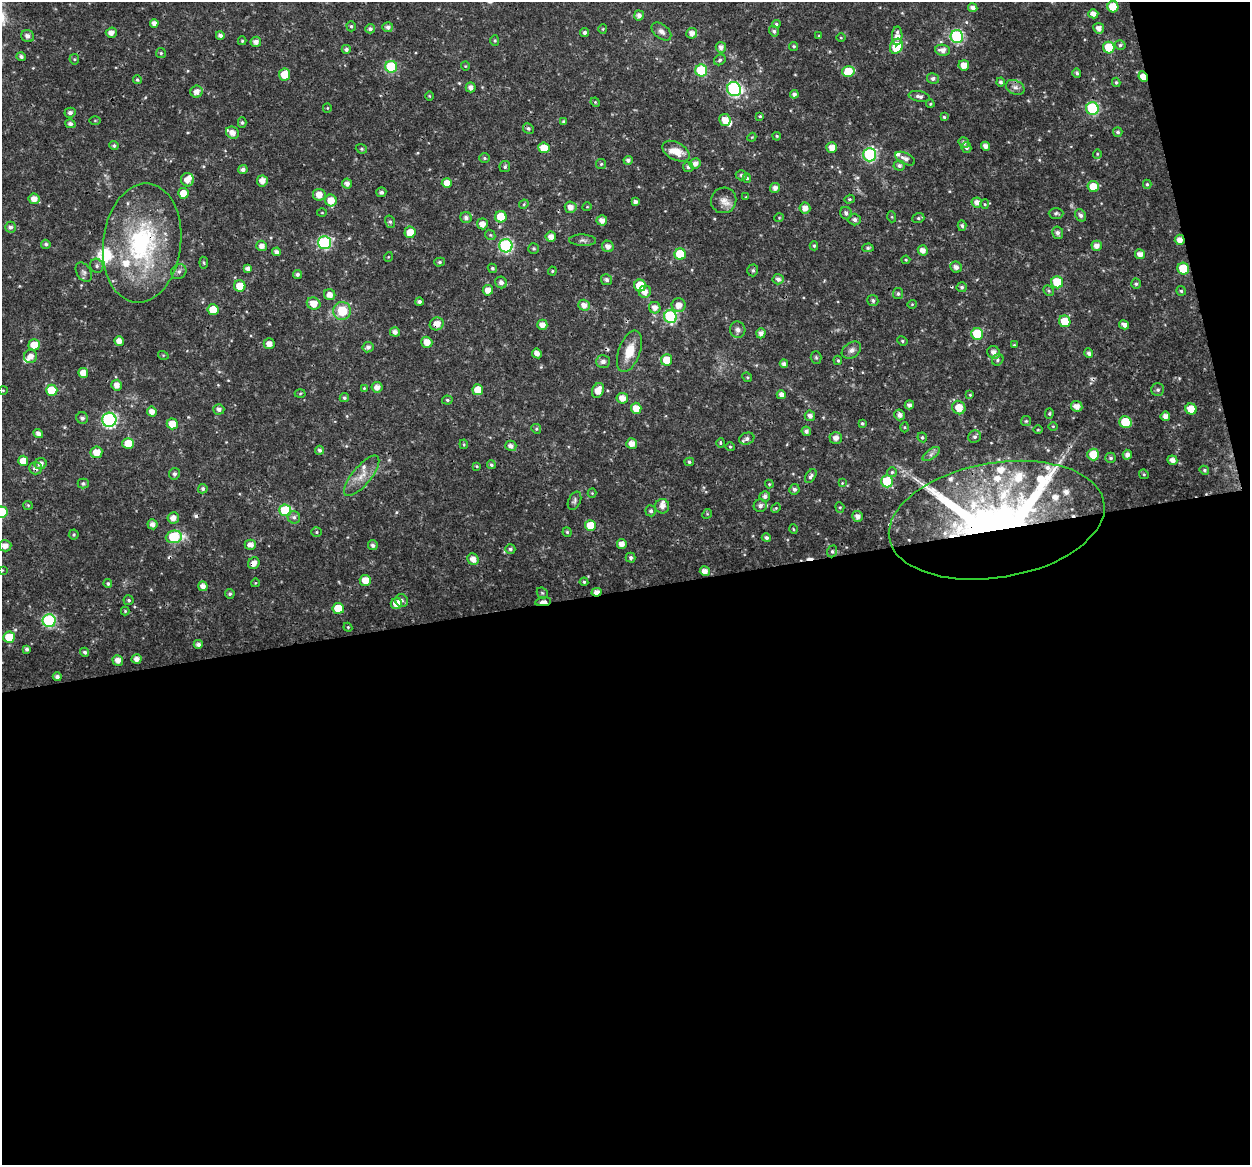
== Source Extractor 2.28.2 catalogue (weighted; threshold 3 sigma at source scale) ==
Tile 16 of 4 x 4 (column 4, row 4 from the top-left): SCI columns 3743-4990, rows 39-1201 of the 4992 x 4776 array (HDU 1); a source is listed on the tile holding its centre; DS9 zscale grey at full resolution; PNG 1252 x 1167 px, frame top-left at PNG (2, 2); each listed source drawn as its Kron ellipse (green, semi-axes under 4 px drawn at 4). Shown black and unused: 52% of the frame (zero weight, under 3 of 4 exposures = <1% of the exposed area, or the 3 px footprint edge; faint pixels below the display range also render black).
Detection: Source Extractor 2.28.2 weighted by HDU 2 'WHT'; one run over the whole footprint, this tile lists its part. Background 0.0239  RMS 0.0019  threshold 0.00876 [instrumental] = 3 sigma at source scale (4.5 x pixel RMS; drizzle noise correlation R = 1.50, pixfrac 1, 0.0396/0.0396 arcsec/px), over >= 5 px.
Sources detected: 372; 1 inside a brighter object's white glare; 6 cosmic-ray / hot-pixel residue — neither listed nor drawn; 17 inside a brighter listed object's ellipse — not listed separately; the other 348 listed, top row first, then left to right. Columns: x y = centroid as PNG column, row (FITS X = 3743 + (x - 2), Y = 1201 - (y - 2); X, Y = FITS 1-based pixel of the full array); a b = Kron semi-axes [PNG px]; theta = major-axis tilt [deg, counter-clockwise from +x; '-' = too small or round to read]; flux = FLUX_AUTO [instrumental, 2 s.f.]
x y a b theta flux
1113 7 5 5 - 4.3
973 8 4 4 - 0.89
1093 14 5 4 - 1.2
639 15 5 5 - 0.77
154 23 4 4 - 0.97
776 24 4 4 - 0.34
351 26 5 4 - 0.32
388 27 5 5 - 0.69
1099 28 5 5 - 1.1
370 29 5 4 - 0.54
603 29 4 4 - 0.2
661 31 11 7 -39 0.86
774 31 5 4 - 0.43
584 32 4 4 - 0.47
111 33 5 5 - 1.2
692 33 5 5 - 1.1
220 35 4 4 - 0.6
28 36 7 6 - 0.89
819 36 4 4 - 0.18
897 36 9 5 89 1.5
957 37 6 6 - 21
841 38 5 3 - 0.17
495 40 5 4 - 0.27
242 41 4 4 - 0.25
256 42 5 5 - 1
1120 45 5 4 - 0.36
794 46 4 4 - 0.31
896 46 8 6 63 5.9
721 47 5 5 - 0.88
1109 47 6 5 - 5.5
346 49 4 4 - 0.56
942 50 7 5 -5 1.2
161 53 5 5 - 0.29
21 57 5 4 - 0.55
74 59 5 5 - 0.26
720 60 6 5 - 0.36
964 65 5 5 - 1.7
465 66 4 4 - 0.19
391 67 6 6 - 13
701 70 6 6 - 12
848 71 6 5 - 4.7
1077 73 4 4 - 0.45
284 74 6 5 - 3.5
1143 77 5 4 - 2.1
933 78 6 5 - 0.62
137 80 4 4 - 0.3
1000 82 4 4 - 0.43
1116 82 5 4 - 0.28
471 87 5 5 - 0.8
1015 87 10 7 -26 0.81
734 89 7 7 - 27
196 92 6 6 - 1.3
794 94 4 4 - 0.62
429 96 4 3 - 0.16
919 96 10 5 -10 0.66
595 102 5 4 - 0.2
930 104 4 4 - 0.2
327 108 5 4 - 0.21
1092 108 6 6 - 20
70 113 5 5 - 0.68
760 116 4 3 - 0.21
944 117 4 4 - 0.26
725 120 6 5 - 1.8
95 121 5 3 - 0.18
564 122 4 4 - 0.36
242 123 5 4 - 0.33
70 124 5 4 - 0.58
528 128 5 5 - 0.46
1118 132 5 4 - 0.41
232 133 7 6 - 1.4
777 136 4 3 - 0.23
752 137 4 3 - 0.18
964 142 5 5 - 0.53
114 146 4 4 - 0.37
986 146 4 4 - 1.1
832 147 5 5 - 1.6
544 148 5 5 - 3
966 148 5 4 - 0.44
361 149 6 4 -21 0.3
676 151 15 8 -28 2.9
1097 154 4 4 - 0.22
870 155 7 6 - 25
484 158 5 4 - 0.29
905 159 10 5 -26 0.92
628 160 4 4 - 0.58
695 163 5 5 - 1.1
601 164 5 5 - 0.3
899 166 6 5 - 0.51
505 167 5 5 - 0.37
688 167 5 5 - 0.53
243 169 4 4 - 0.68
741 175 5 5 - 0.38
747 178 4 4 - 0.32
187 180 6 6 - 1.7
262 181 5 5 - 1.5
447 183 5 5 - 1.8
347 184 5 5 - 0.92
1147 184 4 4 - 0.3
1093 187 6 5 - 3
775 188 5 5 - 1
381 192 5 5 - 0.52
183 193 5 5 - 2.3
319 195 6 6 - 1.6
746 197 3 3 - 0.15
34 199 5 5 - 1.4
849 199 5 4 - 0.27
331 200 6 6 - 2.4
724 200 13 12 - 1.7
635 202 4 4 - 0.65
977 202 5 5 - 1.2
524 204 5 4 - 0.2
985 204 4 4 - 0.22
571 207 6 5 - 1.3
587 207 4 3 - 0.14
805 208 5 5 - 1.3
322 213 5 3 - 0.17
846 213 6 6 - 0.58
1056 213 7 5 0 0.41
1080 215 6 5 - 0.6
501 217 6 5 - 4.3
892 217 5 3 - 0.21
466 218 6 5 - 0.7
779 218 5 3 - 0.15
918 218 6 5 - 0.36
854 219 6 5 - 0.62
602 220 5 5 - 1.2
390 222 6 5 - 0.37
482 224 5 5 - 1.4
962 226 5 4 - 0.38
10 227 5 5 - 0.64
410 232 6 5 - 2.5
1058 233 6 5 - 0.72
490 235 5 4 - 0.28
551 237 5 5 - 1.3
583 240 13 5 -2 0.66
1180 240 5 5 - 1.4
142 243 60 39 83 29
324 243 6 6 - 22
46 244 5 4 - 0.42
262 246 5 5 - 1.1
506 246 7 6 - 29
608 246 6 5 - 1
814 246 4 4 - 0.29
1097 246 5 5 - 1.2
534 248 5 5 - 0.32
868 248 5 4 - 0.29
923 250 5 5 - 1.2
276 252 4 4 - 0.84
680 254 6 5 - 7.7
1140 254 5 5 - 1.4
388 257 5 3 - 0.15
906 260 4 4 - 0.22
440 262 5 4 - 0.33
204 263 6 4 -82 0.24
97 266 7 6 - 0.52
956 267 6 5 - 1
492 268 5 4 - 0.33
248 269 4 4 - 0.78
1183 269 6 5 - 5.8
753 270 6 5 - 0.37
179 271 8 7 - 0.66
552 271 4 4 - 0.21
84 272 10 7 -58 0.62
297 274 5 4 - 0.48
778 279 5 5 - 0.68
607 280 5 5 - 0.54
501 282 6 5 - 0.82
1057 282 6 6 - 7.7
1136 284 5 4 - 0.35
640 285 6 5 - 5.7
240 286 6 5 - 3.1
962 287 5 5 - 0.4
488 290 5 5 - 1.5
1048 291 6 4 -44 0.28
1181 291 5 4 - 0.29
645 292 6 6 - 1.3
898 294 5 5 - 0.38
330 295 6 5 - 1.4
873 300 5 5 - 0.44
419 301 4 3 - 0.51
314 304 7 6 - 2.1
912 304 4 4 - 0.2
584 305 6 5 - 1.3
679 305 7 7 - 1.6
655 308 6 5 - 1.2
213 310 5 5 - 3.9
342 311 9 9 - 4.8
670 317 6 6 - 23
1065 321 6 5 - 4.1
437 324 7 6 - 1.9
542 325 5 5 - 1.3
1124 325 5 4 - 0.96
738 330 8 7 - 0.76
395 332 5 4 - 0.88
761 333 5 4 - 0.95
977 334 6 6 - 8.2
119 341 5 4 - 1.4
902 341 5 4 - 0.3
427 342 5 5 - 1.8
269 344 5 5 - 1.3
34 345 5 5 - 3.2
1014 345 4 4 - 0.21
368 347 5 5 - 0.77
851 350 10 7 33 0.9
629 351 21 10 70 3.7
994 352 6 6 - 1.1
537 353 5 4 - 1.2
1089 353 5 4 - 0.61
163 355 5 3 - 0.19
31 356 6 6 - 1.4
816 357 6 5 - 0.29
667 360 6 5 - 3.3
838 360 5 4 - 0.28
998 360 6 5 - 0.39
603 361 7 6 - 0.85
784 364 4 4 - 0.74
83 373 5 5 - 1.9
747 377 5 4 - 0.24
117 385 5 5 - 1.4
377 387 5 5 - 1.2
364 388 4 4 - 0.17
3 390 4 4 - 0.19
52 390 6 5 - 5
478 390 5 5 - 2.8
598 390 8 5 63 2.1
1158 390 6 6 - 0.45
300 393 5 3 - 0.2
781 395 4 4 - 0.95
970 395 4 4 - 0.22
344 398 5 4 - 0.37
622 398 6 5 - 1.6
447 400 5 4 - 0.31
909 405 5 4 - 0.66
1077 406 6 5 - 1.3
636 408 5 5 - 2.2
959 408 7 6 - 2.5
219 409 5 5 - 0.65
1191 409 6 5 - 3.2
152 412 5 5 - 1.2
1049 414 5 4 - 0.27
900 415 5 5 - 0.98
810 416 5 5 - 0.92
1165 416 5 4 - 1.1
82 418 6 5 - 0.63
109 420 7 7 - 33
1026 421 5 5 - 0.27
1125 422 6 5 - 6.1
862 423 4 3 - 0.29
172 424 5 5 - 2.6
1053 426 5 3 - 0.19
904 427 5 3 - 0.19
536 429 5 4 - 0.3
1038 430 4 3 - 0.17
806 431 5 4 - 0.66
38 433 5 4 - 0.88
922 437 5 4 - 0.37
975 437 6 6 - 0.53
836 438 6 5 - 1.2
747 439 8 5 19 0.72
128 443 5 5 - 3.2
632 443 5 5 - 1.5
720 443 5 3 - 0.26
464 444 5 3 - 0.22
511 446 6 5 - 0.88
730 447 5 4 - 0.26
320 450 4 4 - 0.48
96 452 6 5 - 2.4
931 454 10 5 37 0.65
1093 455 6 6 - 3.7
1127 455 5 4 - 0.93
1111 458 5 5 - 0.4
1172 460 5 4 - 1.1
23 461 5 5 - 2.8
689 462 5 4 - 0.34
41 464 6 5 - 1
491 465 4 4 - 0.4
477 466 4 3 - 0.2
36 468 6 6 - 0.81
1204 470 5 4 - 0.29
892 472 5 5 - 0.35
174 474 6 5 - 0.49
1144 474 5 4 - 0.26
362 476 25 9 50 2.6
811 476 7 4 56 0.51
887 481 6 6 - 10
842 483 4 3 - 0.17
83 484 5 5 - 0.45
769 484 4 4 - 0.2
203 489 5 4 - 0.47
794 489 5 5 - 0.57
592 493 4 4 - 0.2
765 496 5 5 - 0.65
574 501 9 6 64 0.49
28 505 5 4 - 0.23
662 506 7 7 - 1
760 506 6 6 - 0.7
840 507 5 4 - 0.26
776 508 5 4 - 0.22
285 510 6 6 - 9.3
651 511 5 5 - 0.5
2 512 6 5 - 7.4
707 514 5 4 - 0.23
858 516 5 5 - 1.1
294 517 6 6 - 0.53
173 518 6 5 - 1.2
997 520 109 57 9 150
153 524 5 5 - 1
590 525 5 5 - 3.4
793 529 5 3 - 0.18
316 532 5 4 - 0.26
567 532 4 4 - 0.28
74 535 5 5 - 0.33
174 537 8 6 7 11
766 538 4 4 - 0.5
622 544 5 5 - 1.3
250 545 6 5 - 1.1
373 545 5 4 - 0.6
5 546 6 5 - 1.3
510 549 5 5 - 0.44
832 551 6 4 70 0.33
631 558 5 5 - 0.47
473 559 6 5 - 1.3
254 563 6 5 - 1.3
2 570 4 4 - 0.16
705 571 5 4 - 1.4
365 580 5 5 - 2.3
584 582 4 4 - 0.27
108 583 5 4 - 0.34
255 583 4 3 - 0.14
203 586 5 4 - 1.2
597 592 5 4 - 1.1
542 593 6 5 - 0.26
230 594 5 4 - 0.4
129 600 5 5 - 0.36
401 600 6 6 - 0.53
543 602 8 3 9 1.5
396 604 6 5 - 2.7
338 608 6 5 - 4.1
125 611 4 4 - 0.22
49 621 6 6 - 22
348 627 4 4 - 0.21
9 637 6 5 - 4.7
198 644 4 4 - 0.64
27 649 4 3 - 0.47
85 652 4 4 - 0.46
136 659 5 4 - 1.1
118 660 5 5 - 1.3
57 677 4 4 - 0.64
Overlapping masked pixels (flux is a lower limit): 10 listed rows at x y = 1143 77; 1180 240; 142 243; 437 324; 128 443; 36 468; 997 520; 254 563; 597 592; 543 602
Isophote crosses this tile's border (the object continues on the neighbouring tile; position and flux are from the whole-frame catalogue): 2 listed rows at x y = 2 512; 2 570